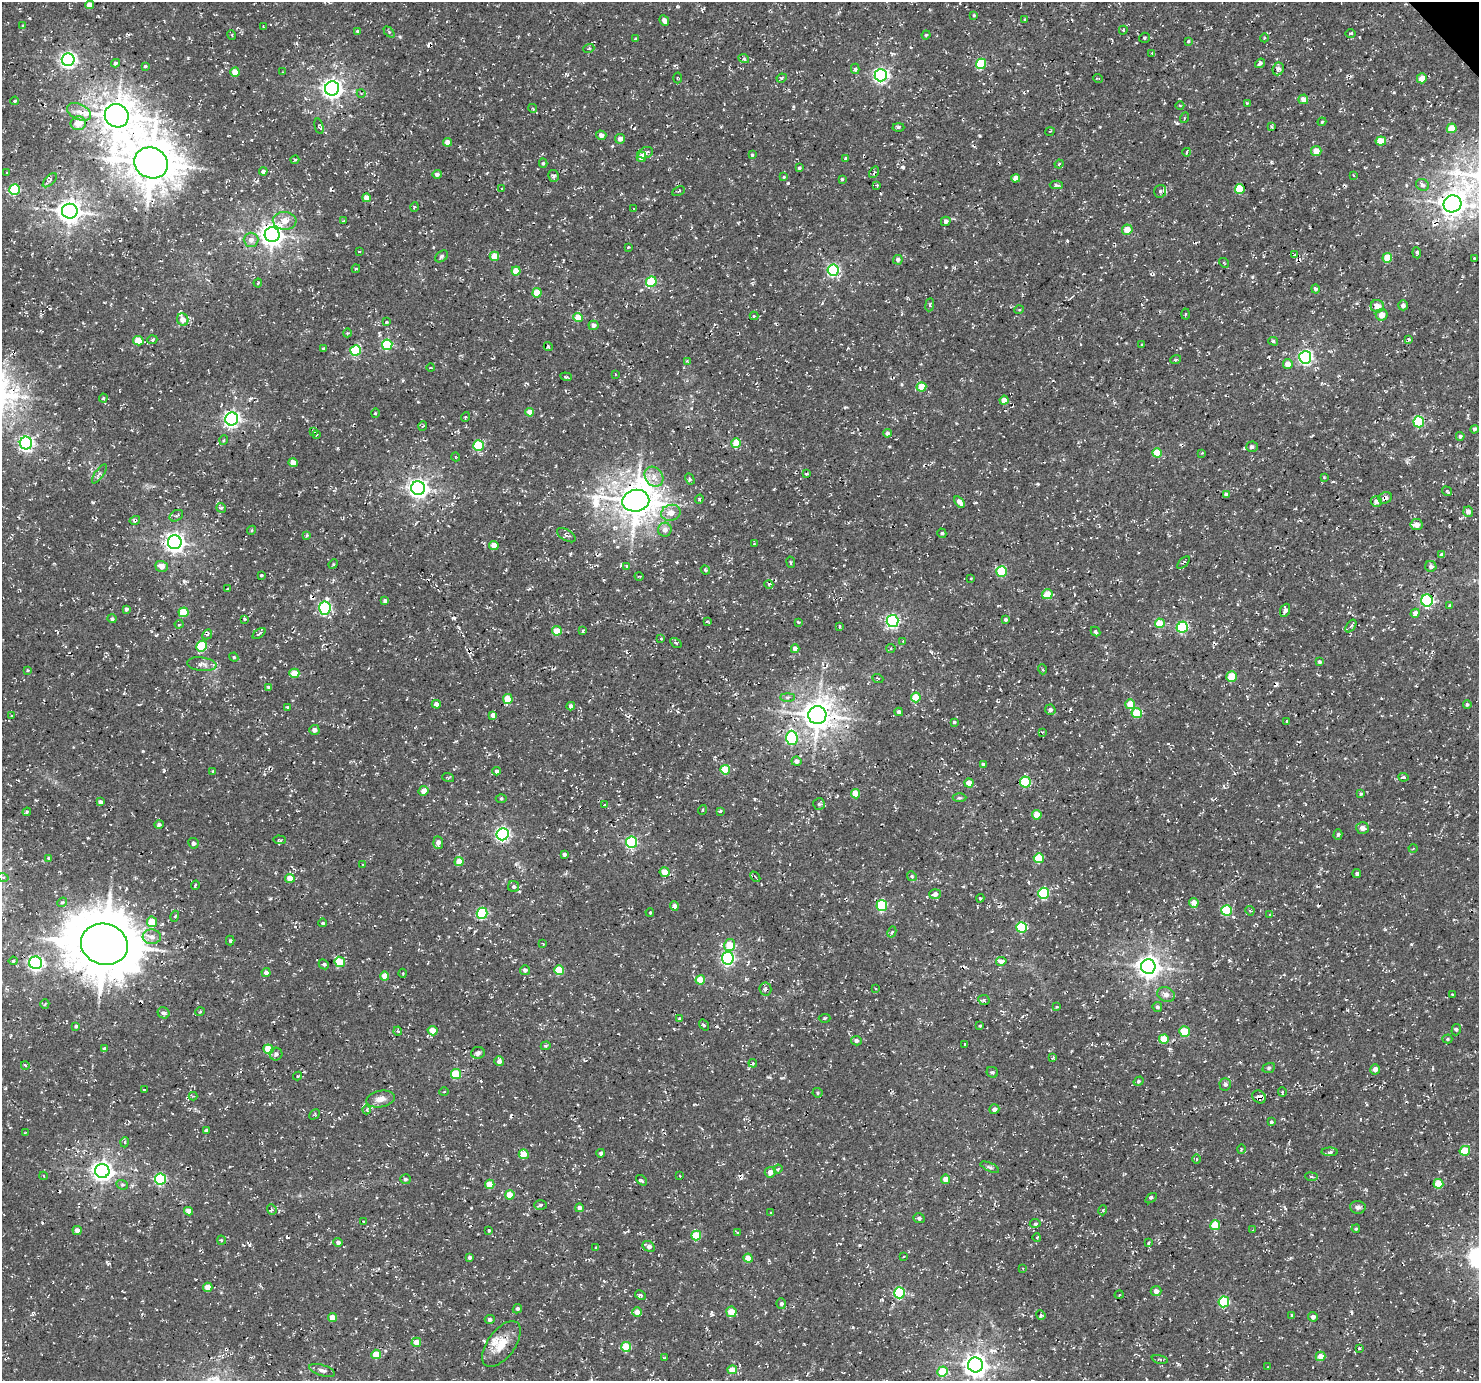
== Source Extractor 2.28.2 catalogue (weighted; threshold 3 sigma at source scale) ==
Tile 10 of 4 x 4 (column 2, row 3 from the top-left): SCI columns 1574-3050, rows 1693-3071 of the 6095 x 6076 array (HDU 1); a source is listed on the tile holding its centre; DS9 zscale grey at full resolution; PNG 1481 x 1383 px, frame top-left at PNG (2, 2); each listed source drawn as its Kron ellipse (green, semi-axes under 4 px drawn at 4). Shown black and unused: <1% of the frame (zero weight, under 3 of 4 exposures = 8% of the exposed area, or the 3 px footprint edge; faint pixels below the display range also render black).
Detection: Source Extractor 2.28.2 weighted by HDU 2 'WHT'; one run over the whole footprint, this tile lists its part. Background 5.15e-04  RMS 0.0023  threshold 0.0104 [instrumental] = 3 sigma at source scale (4.5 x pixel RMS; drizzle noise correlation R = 1.50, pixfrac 1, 0.0396/0.0396 arcsec/px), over >= 5 px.
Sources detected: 484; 13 cosmic-ray / hot-pixel residue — neither listed nor drawn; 1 inside a brighter listed object's ellipse — not listed separately; the other 470 listed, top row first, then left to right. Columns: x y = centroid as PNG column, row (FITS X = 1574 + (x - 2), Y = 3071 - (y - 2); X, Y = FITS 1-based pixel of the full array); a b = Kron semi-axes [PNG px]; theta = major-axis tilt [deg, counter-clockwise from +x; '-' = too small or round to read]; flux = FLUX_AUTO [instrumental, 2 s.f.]
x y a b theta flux
89 5 4 4 - 2.4
974 15 4 3 - 0.28
1025 19 4 3 - 0.2
664 21 6 4 -67 0.95
23 26 4 4 - 0.26
263 27 3 2 - 0.23
1123 30 4 3 - 0.24
358 31 4 4 - 0.4
389 32 6 4 -46 0.34
1351 33 5 2 - 0.26
232 35 5 3 - 0.22
926 35 4 4 - 0.24
1144 38 5 5 - 0.35
1264 38 4 3 - 0.2
636 39 4 3 - 0.24
1188 41 4 3 - 0.29
589 48 5 3 - 0.24
1152 53 3 3 - 0.36
744 59 5 3 - 0.34
68 60 6 6 - 74
115 63 4 4 - 0.43
1260 63 5 3 - 0.62
981 64 5 5 - 12
145 66 4 3 - 0.4
855 69 5 3 - 0.56
1278 69 6 5 - 0.89
235 72 4 4 - 3.5
283 72 4 2 - 0.15
881 75 6 6 - 56
677 78 5 3 - 0.24
782 78 5 4 - 0.36
1098 78 5 3 - 0.18
1422 78 5 5 - 2.7
332 88 7 7 - 130
361 93 4 3 - 0.18
1303 99 5 5 - 1.8
15 101 4 3 - 0.27
1247 103 4 3 - 0.3
1180 105 4 3 - 0.21
533 108 4 3 - 0.28
79 112 13 7 -27 1.9
117 116 12 11 - 530
1184 118 5 3 - 0.23
1322 122 4 3 - 0.26
78 123 7 7 - 3.3
319 126 8 4 -75 0.31
898 127 6 3 -1 0.42
1272 127 4 2 - 0.24
1452 128 5 4 - 4.3
1050 131 5 3 - 0.18
601 135 5 4 - 1
620 139 5 5 - 1.1
1381 141 5 4 - 4.2
447 142 4 4 - 1.7
1316 151 5 5 - 2.6
1187 152 4 2 - 0.22
645 153 8 5 19 0.86
752 155 3 3 - 0.3
641 157 5 4 - 2.8
846 158 4 3 - 0.3
295 160 4 3 - 0.27
151 163 17 15 -27 820
543 163 4 4 - 0.33
1059 164 4 3 - 0.27
799 168 3 3 - 0.37
263 171 4 4 - 0.71
874 172 6 2 56 0.31
7 173 3 3 - 0.23
437 174 5 4 - 0.71
1353 175 4 2 - 0.16
553 176 6 5 - 0.6
784 177 4 4 - 0.21
1016 178 4 4 - 1.6
842 179 4 4 - 0.28
50 180 9 4 45 0.58
877 185 3 3 - 0.2
1056 185 6 4 0 0.45
1423 185 7 5 -30 0.86
501 189 3 2 - 0.2
1240 189 5 5 - 10
15 190 5 5 - 17
679 191 6 3 28 0.33
1160 191 6 6 - 0.51
366 198 4 4 - 2
1452 204 9 8 - 250
414 207 5 3 - 0.26
634 209 3 2 - 0.24
70 211 8 7 - 210
344 220 3 2 - 0.23
285 221 12 9 -3 2.4
946 221 5 4 - 0.98
1127 230 5 5 - 2.9
272 235 7 7 - 190
251 240 7 7 - 1.5
628 247 3 2 - 0.24
359 251 3 2 - 0.15
1417 253 5 4 - 0.44
1295 255 4 3 - 0.36
441 256 7 5 41 0.44
494 256 5 4 - 4.4
1387 258 5 5 - 5.2
1474 258 3 2 - 0.18
898 260 5 4 - 0.77
1224 263 5 3 - 0.19
356 269 4 3 - 0.31
833 270 6 5 - 29
516 271 4 4 - 3.4
651 282 5 5 - 13
258 283 4 3 - 0.22
1315 289 4 4 - 0.59
537 293 4 4 - 5
930 305 6 3 83 0.34
1403 305 5 5 - 0.65
1377 306 6 6 - 2.4
1019 310 5 3 - 0.19
1186 314 5 3 - 0.23
1382 315 6 5 - 2.3
754 316 4 4 - 0.36
578 317 5 4 - 4.9
183 319 6 5 - 2.3
386 322 3 3 - 0.27
593 325 5 4 - 0.75
347 333 4 3 - 0.22
1409 339 4 4 - 0.36
152 340 5 3 - 0.36
138 341 5 4 - 4.9
1273 341 5 4 - 0.39
387 345 5 5 - 16
1142 345 4 3 - 0.24
548 346 5 4 - 0.29
323 348 3 3 - 0.26
356 351 5 5 - 15
1305 357 6 6 - 51
1176 359 5 3 - 0.34
687 361 3 3 - 0.35
1288 364 5 5 - 1.8
431 368 4 2 - 0.2
615 374 3 2 - 0.18
566 377 5 3 - 0.39
921 387 5 4 - 5.3
103 398 4 4 - 0.26
1004 400 4 4 - 2.4
530 412 4 4 - 2.3
375 413 4 3 - 0.27
465 417 5 3 - 0.2
232 419 6 6 - 75
1419 422 5 5 - 16
423 426 5 2 - 0.21
1474 429 4 4 - 0.48
313 432 4 2 - 0.23
887 433 4 4 - 0.66
316 435 4 3 - 0.23
1460 436 4 4 - 0.48
224 440 5 3 - 0.24
26 443 6 6 - 60
736 443 5 5 - 5.4
478 446 5 5 - 10
1252 447 6 5 - 0.65
1157 453 5 4 - 4.5
1201 453 3 3 - 0.24
456 457 4 3 - 0.2
293 463 4 4 - 2
99 474 11 4 55 0.62
806 474 4 3 - 0.33
654 477 11 8 -54 2
1324 477 2 2 - 0.19
690 479 6 4 -62 0.45
418 488 7 7 - 120
1447 491 5 4 - 0.42
1226 495 4 4 - 0.85
1385 498 7 5 26 1
699 499 5 3 - 0.3
636 501 13 11 9 570
1376 501 5 5 - 1.2
959 502 6 4 -54 1.5
221 508 5 4 - 0.33
1468 512 5 5 - 1.2
671 513 9 8 - 2.1
176 516 7 5 31 0.51
135 520 5 3 - 0.39
1417 525 6 5 - 1.7
252 530 4 3 - 0.27
665 530 7 7 - 1.4
942 533 5 4 - 0.39
307 535 4 3 - 0.31
566 535 10 5 -33 0.58
175 542 7 7 - 120
754 544 3 3 - 0.19
494 545 5 4 - 3.3
1442 555 4 4 - 0.84
791 562 5 3 - 0.29
1183 562 8 3 44 0.37
333 564 5 4 - 0.32
162 566 6 5 - 1.6
627 566 3 3 - 0.34
1431 566 5 5 - 0.84
705 570 5 4 - 0.32
1001 571 5 5 - 12
261 575 3 3 - 0.25
639 576 4 3 - 0.19
971 578 3 2 - 0.2
769 584 4 2 - 0.22
228 589 3 2 - 0.31
1047 594 5 5 - 4
1427 600 6 6 - 34
385 601 4 3 - 0.63
1450 605 4 3 - 0.22
325 608 7 5 84 36
126 609 3 3 - 0.46
1285 610 7 5 66 1
184 612 5 5 - 6.1
1415 613 5 4 - 1.3
112 619 4 4 - 0.48
245 619 4 3 - 0.32
1006 620 4 4 - 0.41
707 621 3 2 - 0.23
893 621 6 6 - 41
798 622 4 2 - 0.31
1160 623 5 4 - 5.4
179 624 4 4 - 0.3
840 626 3 2 - 0.29
1351 626 7 4 53 0.41
1182 627 5 5 - 19
557 631 5 4 - 4.1
583 631 4 4 - 0.3
1095 632 5 4 - 0.51
207 634 5 3 - 0.32
259 634 7 4 37 0.56
661 639 4 3 - 0.26
903 641 3 3 - 0.16
676 643 6 4 -33 0.27
201 646 5 5 - 10
891 648 4 4 - 0.33
795 649 4 4 - 1.4
234 657 4 4 - 0.29
1319 662 4 4 - 0.37
202 664 15 7 -6 1.3
1042 669 5 3 - 0.23
28 670 3 3 - 0.2
294 673 5 4 - 5
1232 676 5 5 - 6.3
878 678 6 2 -22 0.18
269 687 4 3 - 0.65
788 697 7 4 0 0.47
916 697 5 5 - 5.5
508 699 5 5 - 4.9
436 704 4 4 - 1.3
1130 704 5 5 - 4
1467 704 4 4 - 0.42
571 706 4 4 - 0.77
288 708 4 3 - 0.41
1050 710 5 5 - 0.63
899 712 4 4 - 0.71
1137 713 5 5 - 6.5
12 715 4 3 - 0.29
493 715 4 4 - 1.2
817 715 9 9 - 360
1287 721 4 3 - 0.27
954 722 4 3 - 0.33
314 730 5 5 - 0.84
1042 732 3 3 - 0.36
792 738 7 6 - 20
796 761 5 4 - 1
983 764 4 4 - 0.49
725 770 5 4 - 5.9
213 771 3 3 - 0.34
496 771 4 4 - 0.6
448 777 6 3 -19 0.27
1403 777 5 4 - 0.38
1025 782 5 5 - 12
969 783 4 4 - 2.7
423 791 5 4 - 1.8
856 794 5 4 - 4.7
1361 794 4 3 - 0.34
959 798 7 3 1 0.34
501 799 5 3 - 0.25
100 802 4 4 - 0.82
819 804 6 6 - 0.44
604 805 3 2 - 0.2
702 810 5 3 - 0.2
720 811 3 3 - 0.39
27 812 4 4 - 0.24
1037 815 4 4 - 3.6
159 824 5 4 - 0.6
1362 828 6 6 - 1.1
503 834 6 6 - 52
1338 834 5 4 - 0.4
280 840 6 3 -3 0.32
438 842 6 5 - 1.2
631 842 5 5 - 26
193 843 5 5 - 0.48
1413 848 4 3 - 0.22
564 854 3 3 - 0.5
48 858 4 4 - 0.25
1039 858 5 5 - 8
459 862 4 4 - 3.7
363 865 3 2 - 0.23
664 872 5 5 - 2.6
1357 874 4 4 - 0.49
912 876 5 4 - 0.31
3 877 5 3 - 0.27
755 877 6 2 -46 0.23
290 878 5 4 - 3.2
195 885 4 4 - 0.31
514 887 5 5 - 0.58
1043 893 5 5 - 19
935 894 5 5 - 0.98
980 898 4 3 - 0.29
62 902 5 4 - 0.38
1194 903 5 4 - 2.1
882 905 5 5 - 18
674 906 4 4 - 1.1
1227 910 5 5 - 11
1250 911 5 4 - 0.25
650 912 4 3 - 0.26
482 913 5 5 - 19
1270 915 4 3 - 0.26
175 916 5 3 - 0.29
152 922 5 5 - 4.8
322 923 4 3 - 0.31
1021 927 5 5 - 13
892 932 6 4 62 0.39
152 937 9 7 -1 1.4
230 941 5 4 - 0.43
104 944 24 20 -16 1400
543 944 3 2 - 0.19
730 945 6 5 - 4.8
728 958 6 6 - 42
13 961 4 4 - 0.37
1001 961 5 4 - 0.74
340 962 5 5 - 5.6
36 963 6 6 - 59
324 964 5 4 - 0.42
1148 967 7 7 - 190
525 970 5 5 - 0.76
559 970 5 5 - 7
266 973 4 4 - 1
403 973 4 3 - 0.2
385 976 4 4 - 3.2
700 980 5 4 - 4.8
876 988 3 2 - 0.27
765 989 6 6 - 0.65
1166 995 9 7 -21 1.1
1452 995 4 3 - 0.21
984 1000 5 5 - 0.5
45 1004 5 2 - 0.2
1057 1007 4 2 - 0.17
1157 1007 5 5 - 0.54
200 1012 5 3 - 0.2
164 1013 6 5 - 0.64
825 1018 6 3 1 0.26
680 1019 4 4 - 0.55
704 1025 6 3 -55 0.31
76 1026 4 3 - 0.33
980 1026 4 3 - 0.22
1456 1030 6 4 74 0.43
398 1031 4 4 - 0.3
433 1031 5 4 - 3.1
1184 1031 5 5 - 7.9
1164 1039 5 4 - 4.5
1447 1039 5 4 - 0.32
856 1041 5 4 - 0.69
965 1044 3 2 - 0.14
546 1046 5 4 - 0.28
105 1049 4 4 - 0.76
268 1049 5 4 - 5.4
478 1053 7 6 - 0.65
276 1054 6 6 - 0.88
1053 1058 3 3 - 0.28
499 1061 5 4 - 1
753 1063 4 3 - 0.31
25 1065 4 2 - 0.24
1269 1068 6 5 - 0.37
1375 1069 5 5 - 1
992 1072 6 5 - 0.42
456 1074 5 5 - 9
298 1076 4 3 - 0.31
1139 1081 5 4 - 0.38
1225 1084 6 6 - 0.68
144 1090 4 3 - 0.28
444 1092 5 3 - 0.27
1282 1092 5 3 - 0.32
817 1093 5 4 - 0.32
193 1096 4 4 - 0.22
1259 1097 7 6 - 0.98
380 1099 14 8 11 1.8
994 1109 5 4 - 0.79
367 1110 4 3 - 0.28
314 1114 6 3 45 0.26
1271 1122 4 3 - 0.39
206 1130 3 3 - 0.32
26 1132 4 2 - 0.18
125 1142 5 3 - 0.28
1241 1149 5 3 - 0.22
1465 1151 5 5 - 7.8
1330 1152 8 4 -1 0.59
601 1153 4 4 - 0.58
524 1154 5 5 - 3.6
1196 1159 5 3 - 0.23
990 1167 10 4 -24 0.47
778 1169 4 4 - 0.48
102 1171 7 7 - 140
770 1172 5 5 - 1.5
44 1176 4 3 - 0.2
680 1176 3 2 - 0.15
1311 1177 6 3 -7 0.34
160 1179 6 5 - 22
405 1179 5 5 - 0.48
946 1179 4 4 - 2.2
642 1180 6 3 -40 0.38
490 1184 5 4 - 4
1438 1184 5 5 - 5.9
122 1185 6 4 -19 0.39
510 1195 4 4 - 3.7
1151 1198 6 3 34 0.37
540 1205 6 5 - 0.44
1358 1207 7 6 - 0.86
579 1208 4 4 - 0.86
272 1209 5 4 - 0.53
1103 1210 5 3 - 0.25
189 1211 4 4 - 1.8
771 1213 3 3 - 0.2
919 1218 5 5 - 0.6
363 1221 3 2 - 0.22
1035 1223 5 4 - 0.4
1215 1225 5 5 - 6.9
1356 1229 4 3 - 0.31
77 1230 5 4 - 1.3
1253 1230 3 3 - 0.13
489 1231 3 3 - 0.26
738 1232 3 2 - 0.23
696 1236 5 5 - 6.8
1037 1238 4 3 - 0.21
221 1240 4 3 - 0.23
338 1242 4 4 - 0.73
1148 1243 4 2 - 0.24
649 1246 6 5 - 1.2
596 1247 4 3 - 0.28
904 1256 3 2 - 0.2
469 1257 4 3 - 0.6
748 1258 4 4 - 2.4
1023 1268 3 3 - 0.21
208 1287 4 4 - 2.7
1156 1291 5 5 - 1.1
899 1293 5 5 - 17
640 1295 6 3 -27 0.45
1119 1295 4 3 - 0.21
1224 1302 5 5 - 15
781 1304 5 4 - 0.52
517 1309 5 4 - 0.46
637 1312 5 4 - 2.4
731 1312 5 5 - 3.4
1041 1315 5 4 - 0.42
1292 1315 3 3 - 0.35
332 1317 4 4 - 2.8
1313 1317 5 4 - 0.67
490 1319 5 4 - 0.65
416 1342 5 4 - 2.3
501 1344 26 13 54 5
626 1347 5 5 - 7.4
1359 1348 3 3 - 0.28
376 1354 5 5 - 4.3
1321 1356 5 4 - 2.5
665 1358 4 3 - 0.2
1160 1359 8 3 -12 0.37
975 1365 7 7 - 180
1268 1367 3 2 - 0.17
322 1370 13 5 -17 0.89
732 1370 5 4 - 2.7
942 1371 5 5 - 7.5
Overlapping masked pixels (flux is a lower limit): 8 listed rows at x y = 151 163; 1385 498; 636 501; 135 520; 817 715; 104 944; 765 989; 1259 1097
Isophote crosses this tile's border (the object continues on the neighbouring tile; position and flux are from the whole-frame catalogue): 2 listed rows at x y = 1452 204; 975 1365
Unlisted compact peaks at least as high as the median listed source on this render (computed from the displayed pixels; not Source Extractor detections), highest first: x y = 454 618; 788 183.